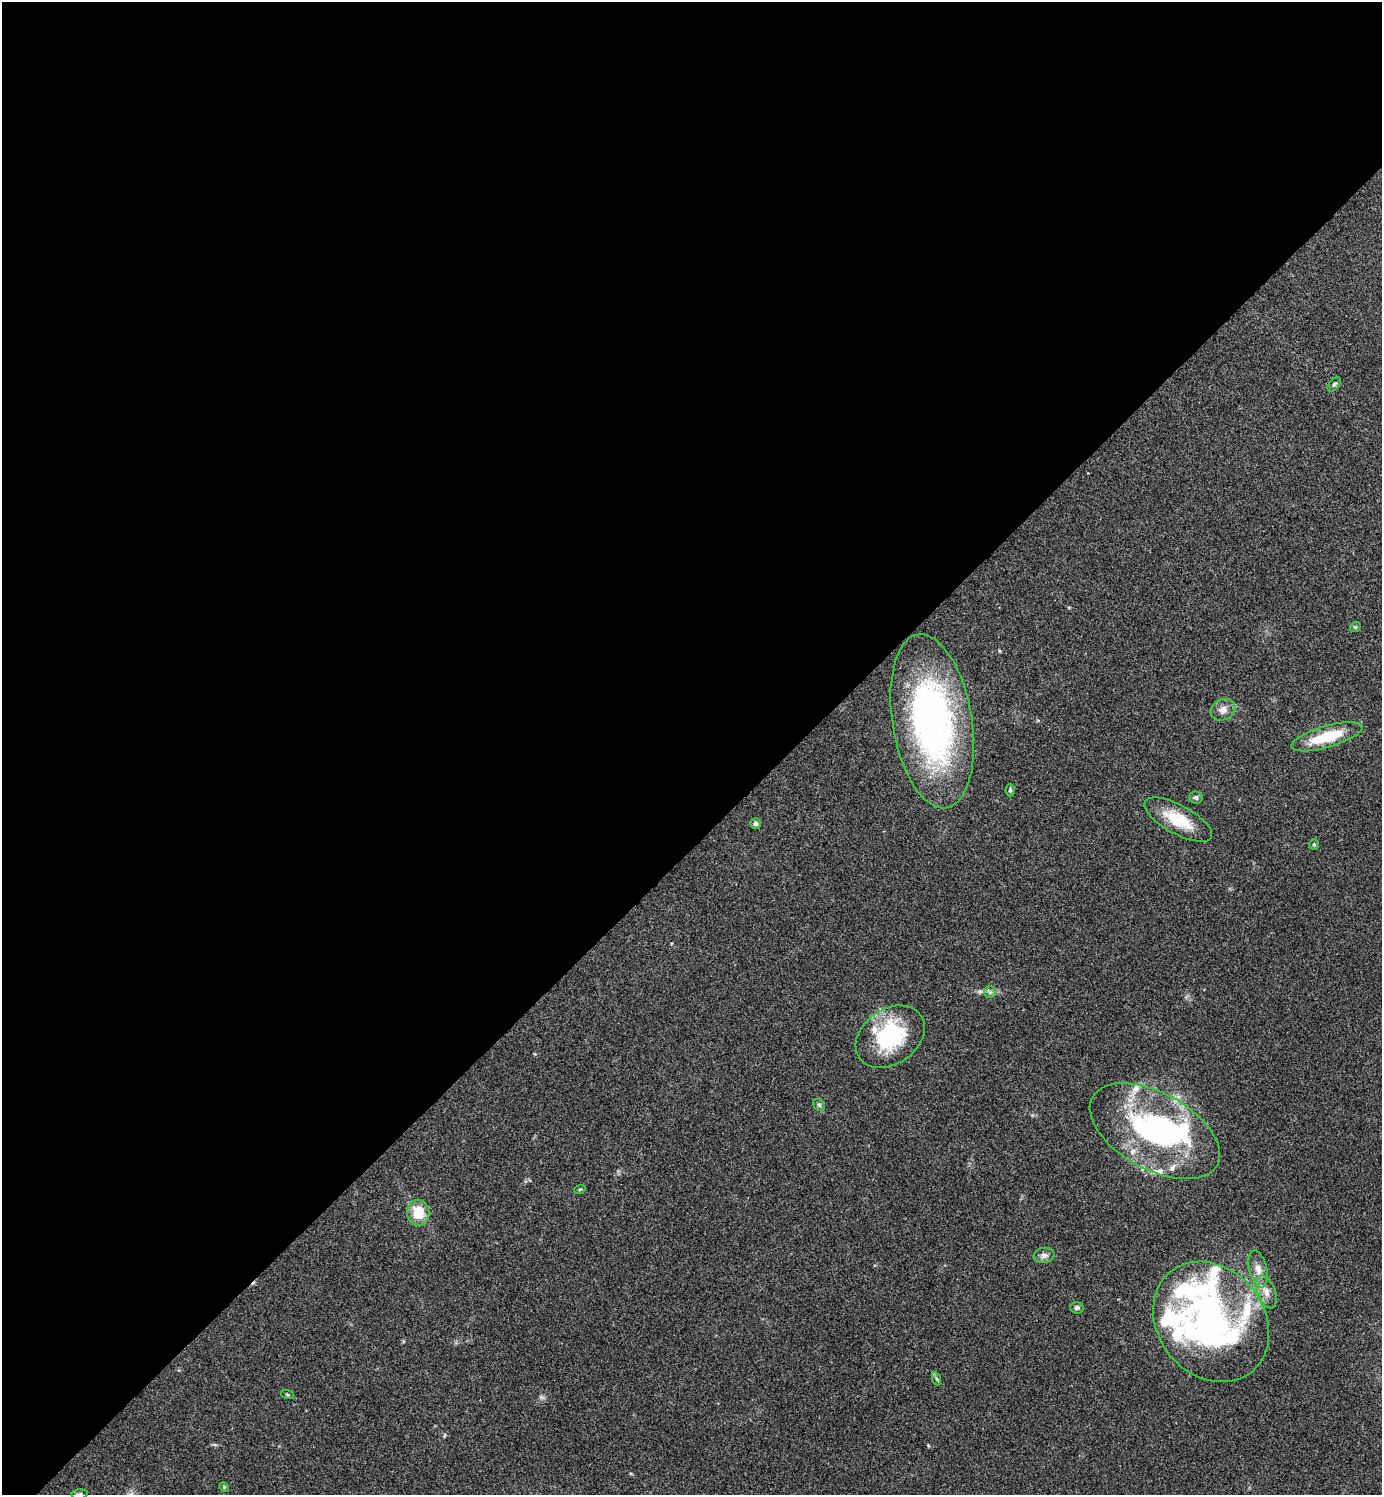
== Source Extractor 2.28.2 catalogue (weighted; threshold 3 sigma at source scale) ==
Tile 2 of 4 x 4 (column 2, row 1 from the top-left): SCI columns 1540-2919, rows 4486-5978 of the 5980 x 5981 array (HDU 1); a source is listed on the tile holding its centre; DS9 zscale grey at full resolution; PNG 1384 x 1497 px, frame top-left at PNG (2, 2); each listed source drawn as its Kron ellipse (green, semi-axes under 4 px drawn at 4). Shown black and unused: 57% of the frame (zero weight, under 3 of 4 exposures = <1% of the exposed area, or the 3 px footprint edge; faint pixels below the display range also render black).
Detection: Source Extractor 2.28.2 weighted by HDU 2 'WHT'; one run over the whole footprint, this tile lists its part. Background 0.115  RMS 0.0066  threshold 0.0295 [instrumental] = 3 sigma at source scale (4.5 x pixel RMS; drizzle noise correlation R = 1.50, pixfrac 1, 0.05/0.05 arcsec/px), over >= 5 px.
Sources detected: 37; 4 inside a brighter object's white glare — neither listed nor drawn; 8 inside a brighter listed object's ellipse — not listed separately; the other 25 listed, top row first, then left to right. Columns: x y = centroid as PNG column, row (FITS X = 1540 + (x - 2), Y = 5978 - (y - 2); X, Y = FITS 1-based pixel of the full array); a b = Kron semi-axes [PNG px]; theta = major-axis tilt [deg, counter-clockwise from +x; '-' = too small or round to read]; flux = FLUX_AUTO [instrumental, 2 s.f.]
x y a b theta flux
1334 384 8 5 51 1.3
1355 627 6 4 42 0.85
1223 710 13 10 27 4.9
932 721 88 39 -81 210
1327 737 37 10 16 26
1010 790 6 4 89 1.1
1196 798 7 6 - 1.7
1178 820 38 14 -28 21
755 823 5 5 - 1.9
1314 844 5 4 - 0.91
990 992 6 6 - 1.4
890 1037 37 27 35 56
819 1105 7 5 -45 1.3
1155 1131 71 38 -29 130
580 1189 6 3 18 0.68
418 1213 13 11 90 15
1044 1255 10 7 8 2.9
1258 1269 19 8 -76 6.4
1266 1292 17 9 -70 5.9
1077 1308 7 6 - 1.5
1211 1322 64 53 -51 170
937 1379 7 4 -70 1.1
287 1395 7 3 -19 0.78
224 1487 5 4 - 0.74
80 1494 8 4 7 1.3
Isophote crosses this tile's border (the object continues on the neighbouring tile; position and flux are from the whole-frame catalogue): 1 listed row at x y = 80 1494